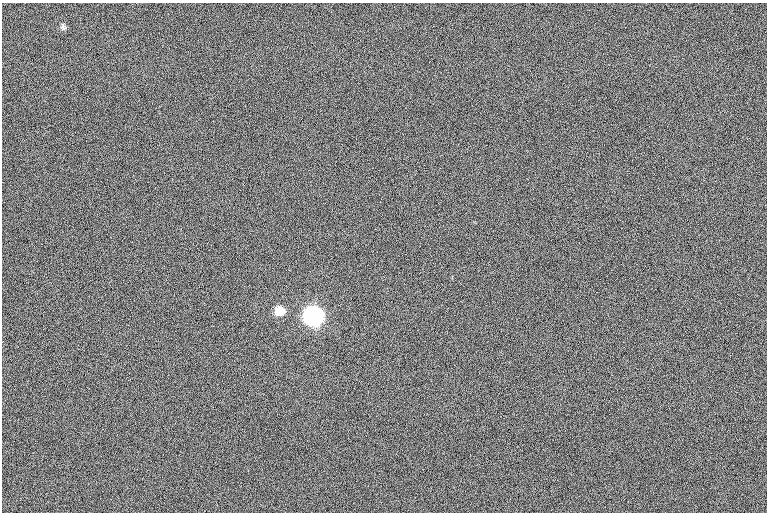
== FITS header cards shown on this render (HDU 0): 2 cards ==
NAXIS1  =                 765  / length of data axis 1
NAXIS2  =                 510  / length of data axis 2

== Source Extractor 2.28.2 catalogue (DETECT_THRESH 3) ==
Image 765 x 510 px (HDU 0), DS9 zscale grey, 1 PNG px = 1 image px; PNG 769 x 514 px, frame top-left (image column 1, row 510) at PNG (2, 3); no overlay
Background 0.972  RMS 12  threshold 36.7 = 3 sigma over >= 5 px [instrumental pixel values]
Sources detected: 3; all 3 listed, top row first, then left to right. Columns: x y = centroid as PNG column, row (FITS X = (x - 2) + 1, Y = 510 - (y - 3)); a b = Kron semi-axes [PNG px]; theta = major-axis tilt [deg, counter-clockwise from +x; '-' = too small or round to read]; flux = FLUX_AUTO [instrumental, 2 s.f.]
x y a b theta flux
63 27 9 6 -62 2300
280 311 8 7 - 23000
314 316 9 8 - 500000